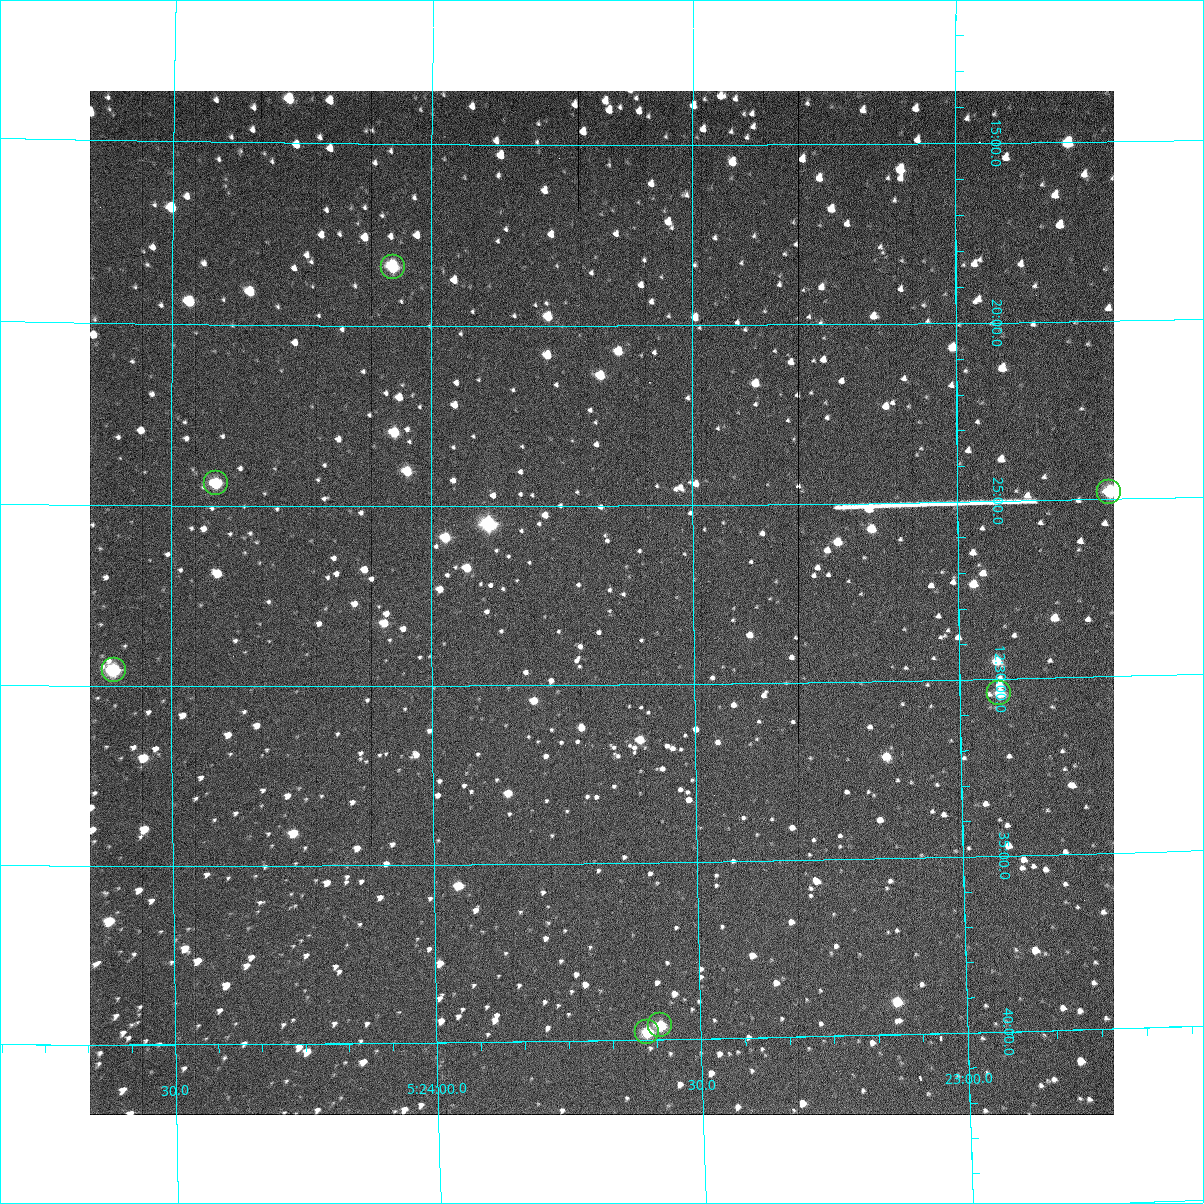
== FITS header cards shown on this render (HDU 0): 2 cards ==
NAXIS1  =                 1024 /fastest changing axis
NAXIS2  =                 1024 /next to fastest changing axis

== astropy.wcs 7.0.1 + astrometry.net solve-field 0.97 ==
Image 1024 x 1024 px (HDU 0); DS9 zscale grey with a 90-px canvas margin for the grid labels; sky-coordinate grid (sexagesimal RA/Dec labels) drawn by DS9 from the SOLVED WCS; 7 Tycho-2 reference stars matched to detected sources circled (green)
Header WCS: RA---TAN-SIP/DEC--TAN-SIP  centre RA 05:23:41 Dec +12:28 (80.92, +12.46 deg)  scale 1.67 arcsec/px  FOV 28.5' x 28.6'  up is -180 deg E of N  parity flipped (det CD > 0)
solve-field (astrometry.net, Tycho-2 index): VERIFIED the header's WCS against the Tycho-2 star catalogue (7 matches, 0 conflicts) and refined it, rather than solving blind
Solved WCS: RA---TAN-SIP/DEC--TAN-SIP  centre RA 05:23:40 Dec +12:28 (80.92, +12.46 deg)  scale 1.67 arcsec/px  FOV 28.5' x 28.6'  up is -180 deg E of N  parity flipped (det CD > 0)
The solver's refit moves the header's centre by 8.1 arcsec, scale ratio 0.9997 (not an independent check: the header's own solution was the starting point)
Tycho-2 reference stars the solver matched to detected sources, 7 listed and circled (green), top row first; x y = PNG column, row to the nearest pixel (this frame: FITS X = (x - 90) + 1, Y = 1024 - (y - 91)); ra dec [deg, ICRS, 3 dp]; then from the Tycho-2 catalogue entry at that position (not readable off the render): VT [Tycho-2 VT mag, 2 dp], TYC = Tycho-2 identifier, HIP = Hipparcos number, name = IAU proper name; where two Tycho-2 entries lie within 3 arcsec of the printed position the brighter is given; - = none
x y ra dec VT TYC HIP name
393 267 81.018 +12.306 11.04 708-1070-1 - -
216 483 81.103 +12.406 11.50 708-519-1 - -
1109 492 80.679 +12.413 11.58 708-1806-1 - -
114 670 81.153 +12.493 11.07 708-171-1 - -
999 693 80.732 +12.507 11.96 708-490-1 - -
660 1025 80.894 +12.660 11.98 708-1980-1 - -
647 1032 80.900 +12.663 11.55 708-1166-1 - -